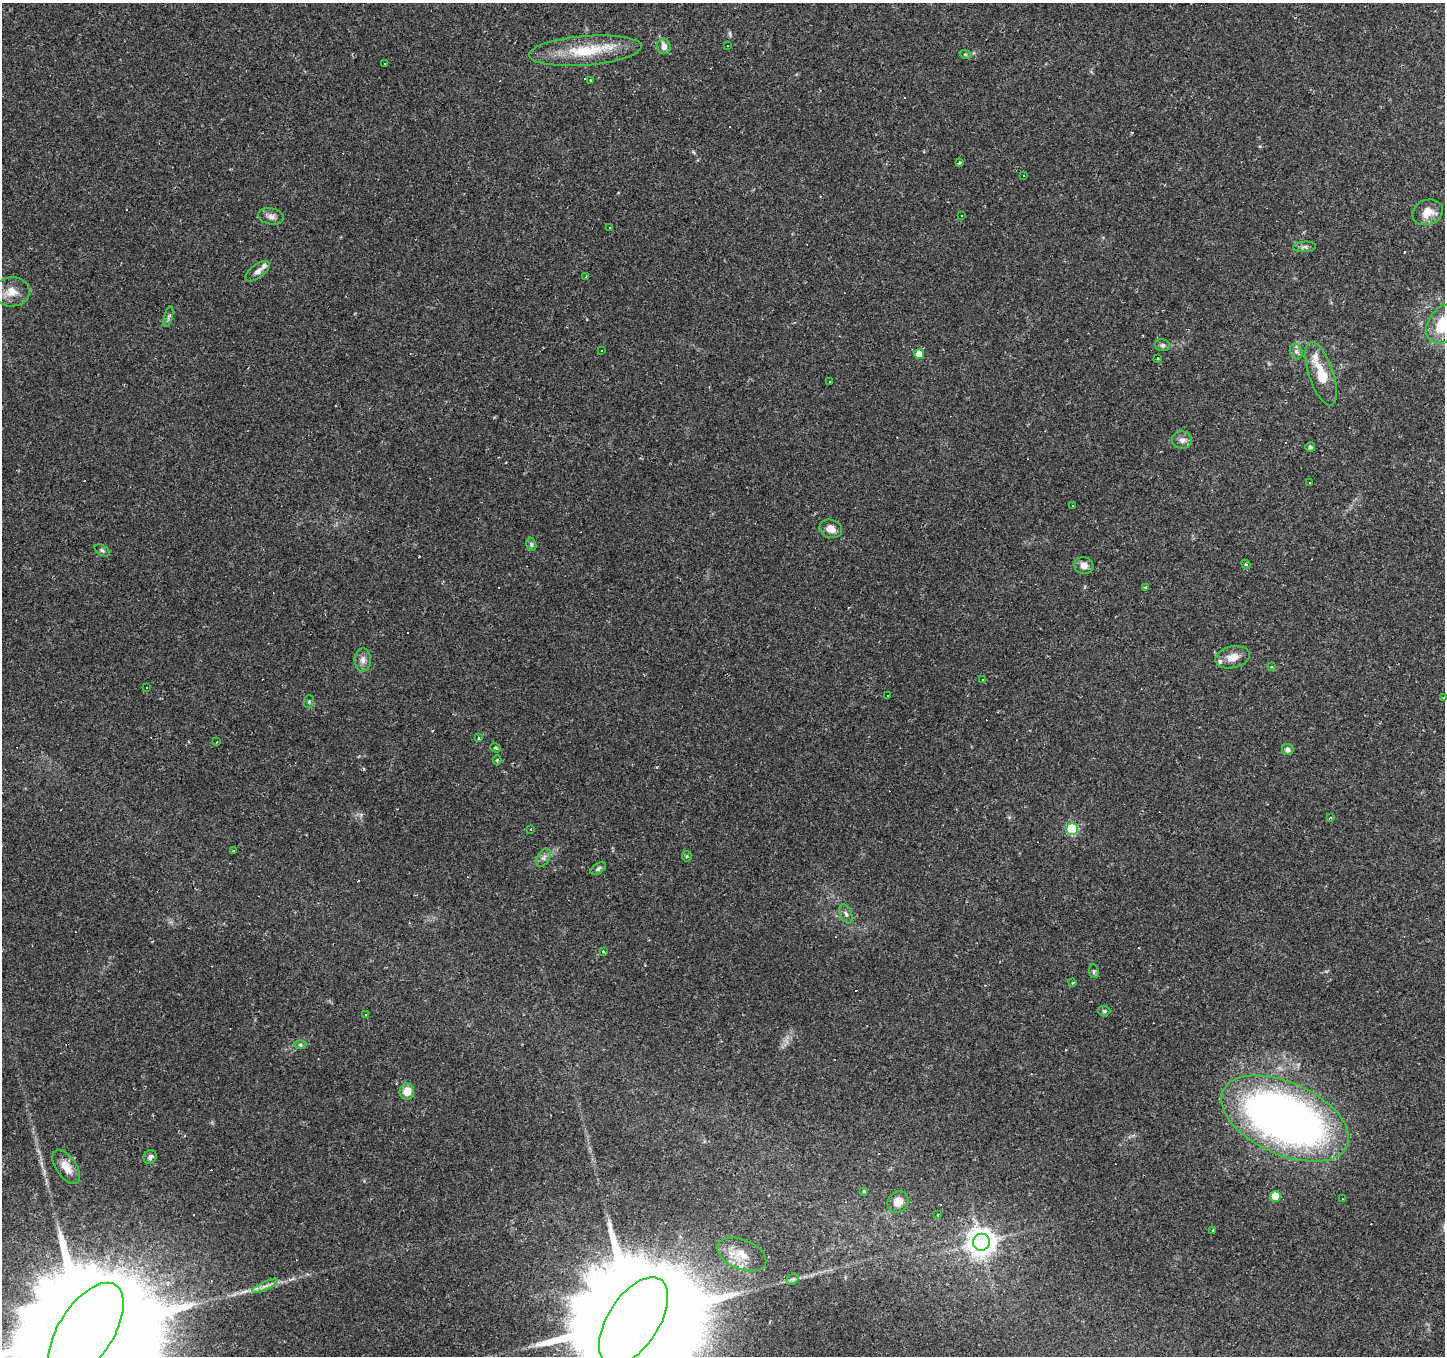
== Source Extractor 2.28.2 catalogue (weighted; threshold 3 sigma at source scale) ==
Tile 10 of 4 x 4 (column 2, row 3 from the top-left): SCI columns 1445-2887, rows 1547-2900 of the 5776 x 5869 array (HDU 1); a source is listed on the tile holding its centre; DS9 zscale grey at full resolution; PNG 1447 x 1358 px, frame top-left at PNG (2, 3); each listed source drawn as its Kron ellipse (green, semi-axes under 4 px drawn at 4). Shown black and unused: <1% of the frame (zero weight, under 2 of 3 exposures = <1% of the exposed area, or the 3 px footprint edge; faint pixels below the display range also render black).
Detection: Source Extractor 2.28.2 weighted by HDU 2 'WHT'; one run over the whole footprint, this tile lists its part. Background 0.0537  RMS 0.0043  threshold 0.0192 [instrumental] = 3 sigma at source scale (4.5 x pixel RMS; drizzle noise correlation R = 1.50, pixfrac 1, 0.0396/0.0396 arcsec/px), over >= 5 px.
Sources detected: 128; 47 cosmic-ray / hot-pixel residue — neither listed nor drawn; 3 inside a brighter listed object's ellipse — not listed separately; the other 78 listed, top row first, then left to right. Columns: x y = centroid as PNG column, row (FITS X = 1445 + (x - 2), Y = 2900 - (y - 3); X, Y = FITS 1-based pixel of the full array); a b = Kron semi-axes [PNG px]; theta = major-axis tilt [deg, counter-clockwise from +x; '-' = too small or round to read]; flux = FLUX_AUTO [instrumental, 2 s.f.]
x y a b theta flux
664 46 8 6 -70 2.7
727 46 2 2 - 0.25
585 51 56 14 5 20
965 54 6 3 -19 0.46
385 64 2 2 - 0.36
591 80 3 2 - 0.45
960 162 4 3 - 0.75
1024 175 3 2 - 0.5
1428 212 16 12 21 6
961 215 2 2 - 0.32
271 216 13 8 -10 2.2
610 228 3 3 - 0.67
1304 247 11 5 2 1.3
258 271 14 6 38 2
586 277 3 3 - 1.7
12 292 18 15 1 5.7
168 317 10 3 75 0.96
1444 324 21 15 55 18
1162 345 8 6 -15 1
602 350 3 2 - 0.45
1296 352 8 6 -69 1.3
919 354 5 5 - 4.8
1157 358 3 3 - 0.62
1321 374 33 12 -71 12
830 382 3 2 - 0.46
1182 440 10 8 -3 2.1
1310 447 5 4 - 1
1309 482 3 3 - 3.6
1073 506 3 2 - 0.47
831 529 11 9 -21 3.8
531 544 7 5 -75 0.87
102 550 8 5 -31 0.86
1246 564 4 4 - 0.53
1084 566 10 8 -16 2.7
1145 588 3 3 - 2
1233 657 18 11 13 4.6
363 660 11 8 89 2.3
1271 666 3 3 - 5.4
983 680 3 3 - 1.3
147 688 2 2 - 0.34
888 695 3 2 - 0.5
1444 698 4 3 - 0.34
309 702 6 5 - 0.64
479 738 3 3 - 0.68
217 742 3 2 - 0.31
495 748 5 4 - 0.75
1288 749 6 5 - 1.6
497 760 4 4 - 0.46
1330 818 4 2 - 0.38
531 829 3 2 - 0.43
1072 829 6 5 - 36
233 850 3 3 - 0.99
687 856 5 5 - 0.54
544 858 10 6 59 1.6
598 868 9 5 33 0.94
846 914 10 5 -65 1.3
604 951 3 3 - 1.5
1094 971 7 5 -83 0.75
1073 983 3 3 - 0.43
1104 1011 6 5 - 0.72
365 1014 3 2 - 0.71
300 1045 6 4 1 0.72
407 1092 8 7 - 5.1
1285 1119 68 36 -24 270
150 1157 7 6 - 1.3
66 1167 19 10 -55 5
864 1191 3 3 - 0.56
1275 1196 5 5 - 15
1342 1199 3 2 - 0.73
898 1202 11 10 - 3.7
938 1215 2 2 - 0.33
1212 1231 4 3 - 4.3
981 1242 8 8 - 520
742 1254 26 15 -23 9.2
793 1279 6 5 - 0.77
265 1286 14 4 23 2
633 1321 50 25 57 24000
86 1331 55 27 57 31000
Isophote crosses this tile's border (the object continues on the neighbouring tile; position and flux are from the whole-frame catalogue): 4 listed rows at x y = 1444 324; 1444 698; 633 1321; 86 1331